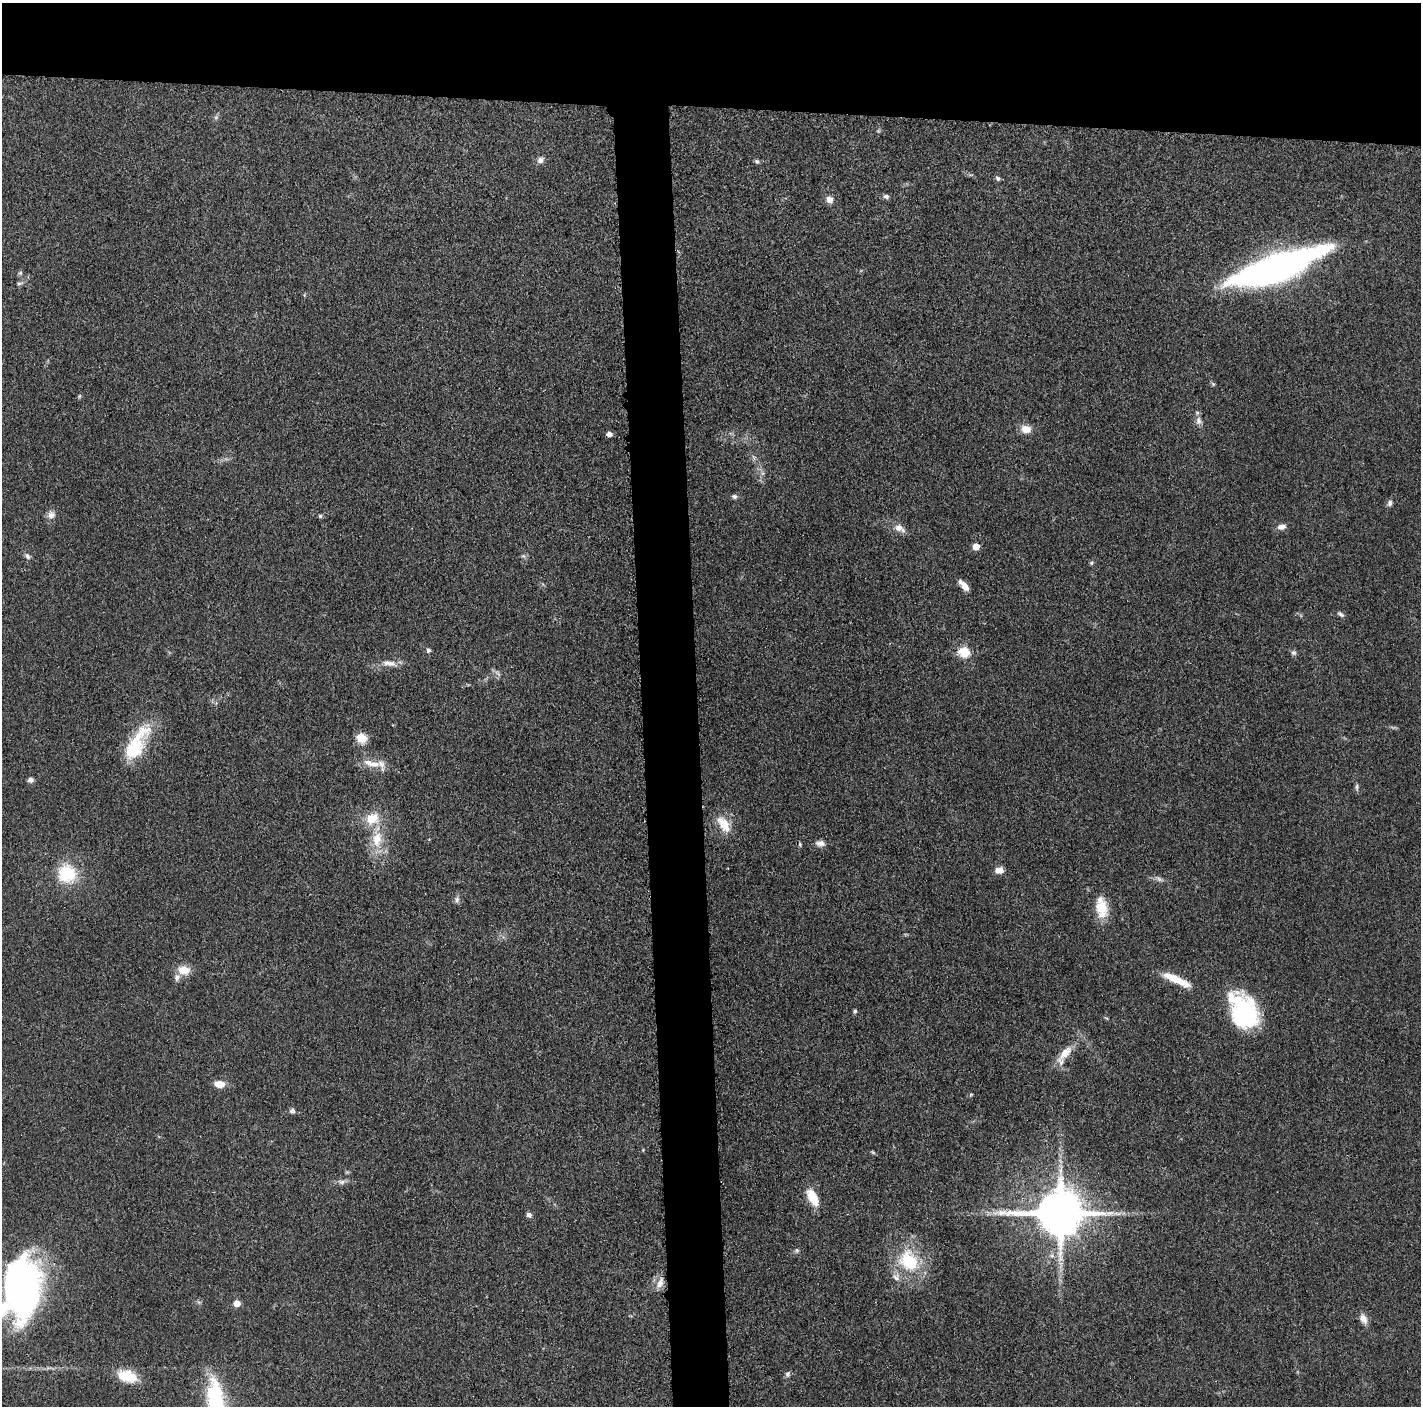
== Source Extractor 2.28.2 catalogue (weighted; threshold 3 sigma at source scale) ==
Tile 2 of 3 x 3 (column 2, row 1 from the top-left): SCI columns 1426-2844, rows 2827-4230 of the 4272 x 4249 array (HDU 1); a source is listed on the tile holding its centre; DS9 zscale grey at full resolution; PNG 1423 x 1408 px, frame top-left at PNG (2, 3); no overlay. Shown black and unused: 11% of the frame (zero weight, under 3 of 5 exposures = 1% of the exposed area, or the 3 px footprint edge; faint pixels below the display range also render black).
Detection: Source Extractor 2.28.2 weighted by HDU 2 'WHT'; one run over the whole footprint, this tile lists its part. Background 0.0487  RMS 0.0052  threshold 0.0236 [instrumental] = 3 sigma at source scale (4.5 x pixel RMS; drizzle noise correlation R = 1.50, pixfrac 1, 0.05/0.05 arcsec/px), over >= 5 px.
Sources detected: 74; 2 too faint to see at this stretch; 1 long thin detection or spike segment (spike, bleed or trail) — not listed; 4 inside a brighter listed object's ellipse — not listed separately; the other 67 listed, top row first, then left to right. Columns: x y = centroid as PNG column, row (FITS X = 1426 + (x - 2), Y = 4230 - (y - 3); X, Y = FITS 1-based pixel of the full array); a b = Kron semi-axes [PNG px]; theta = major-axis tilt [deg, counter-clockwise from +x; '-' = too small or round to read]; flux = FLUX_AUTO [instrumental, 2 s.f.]
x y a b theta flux
216 117 6 5 - 1.1
540 160 9 7 39 2.3
757 161 6 5 - 1
998 178 7 6 - 1.2
886 196 7 6 - 1.5
829 199 9 8 - 3
1278 267 84 20 19 260
20 273 6 6 - 0.96
19 284 9 5 20 1.3
1213 384 7 4 -45 0.82
79 396 6 4 70 0.68
1198 421 12 8 -84 2.7
1026 429 12 9 -8 5.5
609 434 5 5 - 2.9
754 458 7 4 -72 1.1
734 496 7 6 - 1.4
1390 503 9 7 77 1.6
51 515 11 10 - 3.1
320 516 5 5 - 0.86
1282 527 11 7 12 2.9
899 528 17 9 -30 4.3
976 546 5 5 - 7.9
27 556 9 6 -57 1.7
1091 563 6 5 - 0.83
964 585 15 6 -49 4.2
1341 614 10 5 -39 1.3
428 650 7 5 -73 1.3
964 652 6 5 - 34
1294 653 8 7 - 1.3
390 663 22 7 -8 4.4
361 738 13 11 -27 6.2
137 744 53 19 60 29
369 763 16 9 -21 5.2
30 780 7 6 - 1.7
1356 787 10 4 -87 1.2
372 819 19 14 34 11
724 824 24 12 -55 9.7
377 839 23 14 82 13
820 843 10 8 -3 2.8
800 844 5 4 - 0.72
999 870 11 8 9 3.5
67 874 21 19 -37 23
1159 879 11 5 -26 1.7
457 899 9 6 80 1.7
1102 907 25 15 -86 12
184 970 15 10 -5 7.2
1176 979 35 8 -25 12
855 1011 6 4 77 0.92
1243 1012 40 26 -64 60
1065 1053 29 10 47 9.3
219 1084 12 7 -8 6
971 1094 6 4 2 0.63
292 1111 9 7 -6 1.5
873 1152 6 4 -32 0.69
341 1182 12 7 1 2.3
813 1197 22 10 -63 11
1060 1213 14 12 0 2900
529 1215 7 6 - 1.8
797 1250 6 5 - 1
909 1261 32 25 -56 30
660 1283 15 8 65 4.4
22 1288 65 37 89 170
237 1303 5 5 - 7
1363 1319 13 8 -63 3.9
787 1374 8 7 - 1.4
127 1376 20 12 -17 15
216 1400 56 21 -79 46
Isophote crosses this tile's border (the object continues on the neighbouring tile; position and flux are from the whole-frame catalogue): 2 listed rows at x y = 22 1288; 216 1400